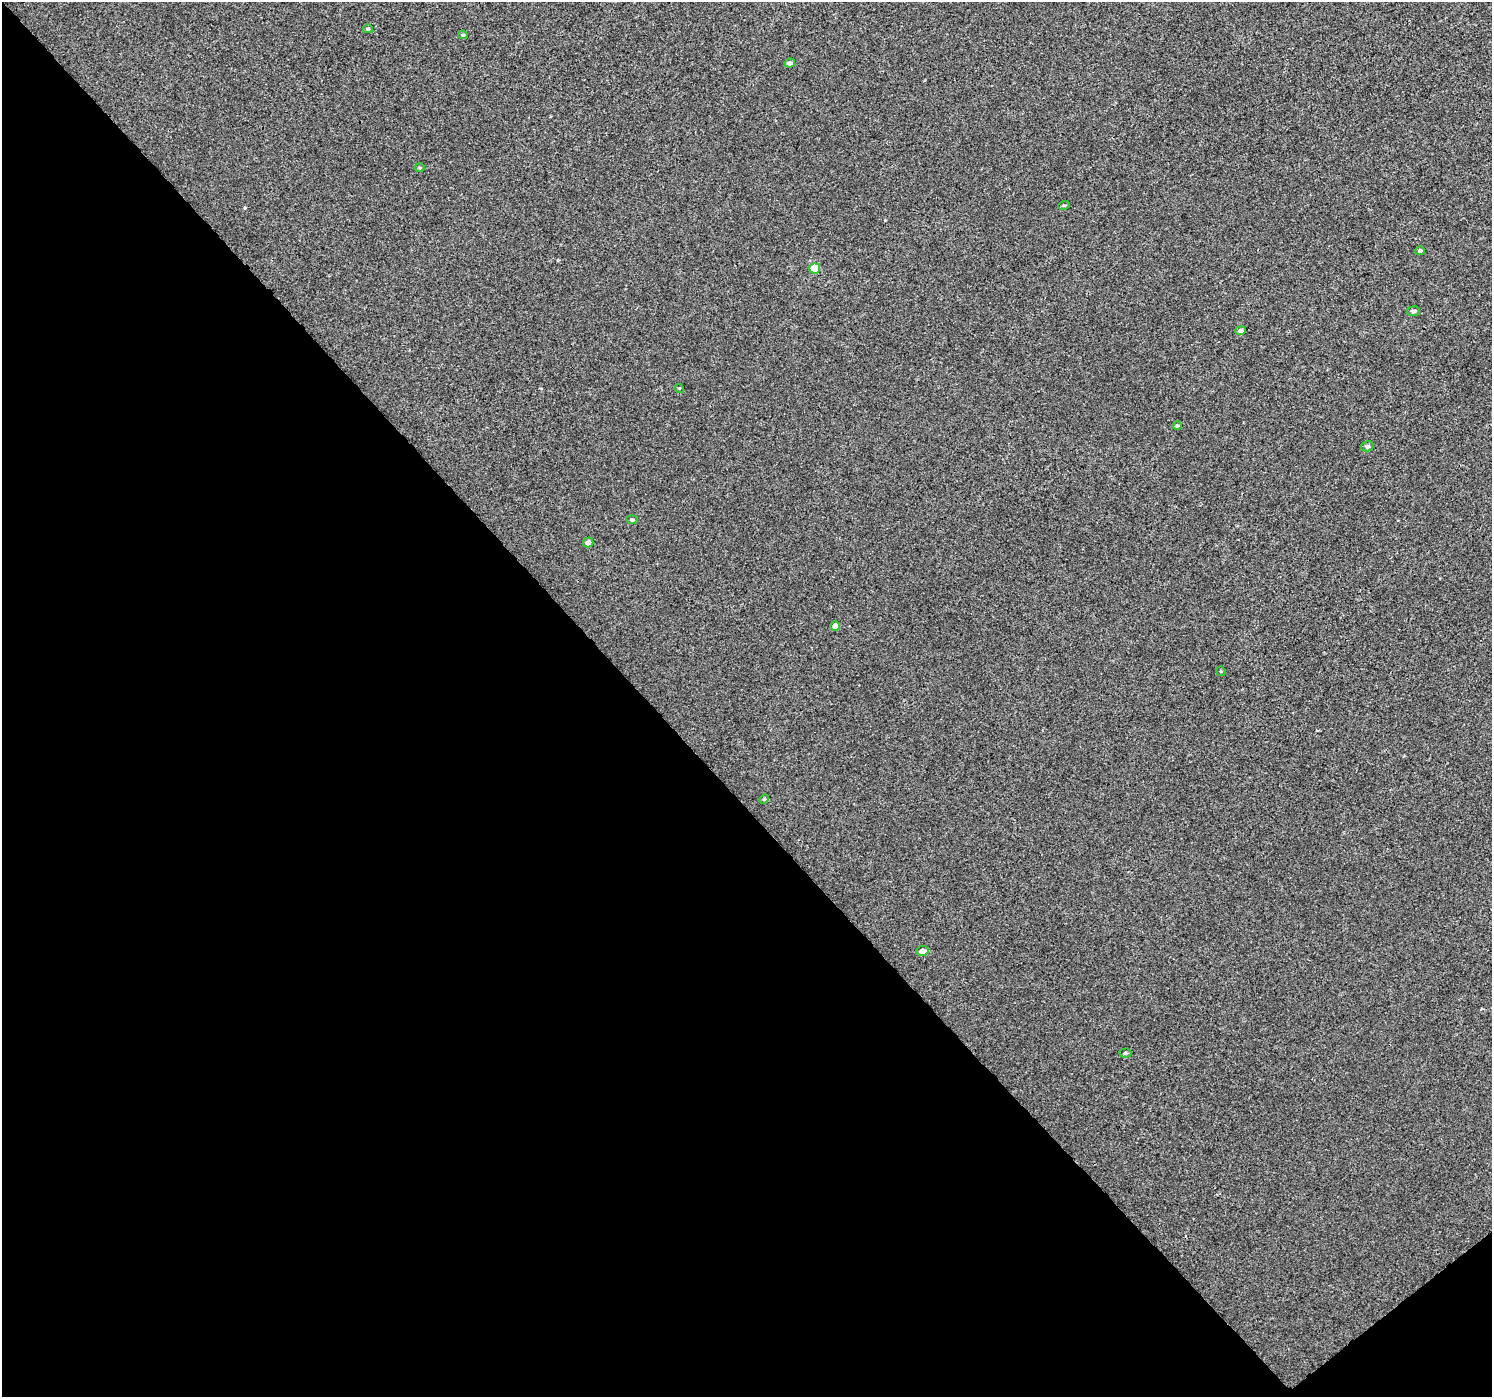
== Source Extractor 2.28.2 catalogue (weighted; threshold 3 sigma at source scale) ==
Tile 14 of 4 x 4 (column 2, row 4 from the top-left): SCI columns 1542-3031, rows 246-1640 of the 6057 x 6008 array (HDU 1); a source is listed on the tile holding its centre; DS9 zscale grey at full resolution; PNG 1494 x 1399 px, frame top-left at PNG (2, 2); each listed source drawn as its Kron ellipse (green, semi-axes under 4 px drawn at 4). Shown black and unused: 44% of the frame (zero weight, under 3 of 4 exposures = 5% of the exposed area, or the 3 px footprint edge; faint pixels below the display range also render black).
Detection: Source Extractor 2.28.2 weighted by HDU 2 'WHT'; one run over the whole footprint, this tile lists its part. Background -2.34e-04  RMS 0.0036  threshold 0.0163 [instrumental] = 3 sigma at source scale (4.5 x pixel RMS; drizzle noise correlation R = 1.50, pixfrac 1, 0.0396/0.0396 arcsec/px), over >= 5 px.
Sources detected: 19; all 19 listed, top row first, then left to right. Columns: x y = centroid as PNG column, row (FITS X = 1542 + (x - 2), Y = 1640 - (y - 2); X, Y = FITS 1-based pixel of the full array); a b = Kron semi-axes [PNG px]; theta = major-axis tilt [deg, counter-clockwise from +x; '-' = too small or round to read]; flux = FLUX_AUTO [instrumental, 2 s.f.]
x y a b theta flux
368 29 5 4 - 0.55
463 35 4 3 - 0.58
790 63 5 4 - 1.5
420 168 5 3 - 0.39
1064 205 6 3 18 0.41
1420 251 5 4 - 0.72
815 269 5 5 - 8.9
1413 311 6 5 - 1
1240 331 5 4 - 1.3
679 388 5 3 - 0.33
1177 426 4 4 - 0.6
1367 446 6 5 - 0.98
632 520 6 4 -9 0.65
588 542 5 5 - 1.8
835 626 5 4 - 2.4
1221 671 5 4 - 0.44
764 799 5 4 - 0.42
922 951 6 5 - 2.7
1125 1053 6 4 1 0.59